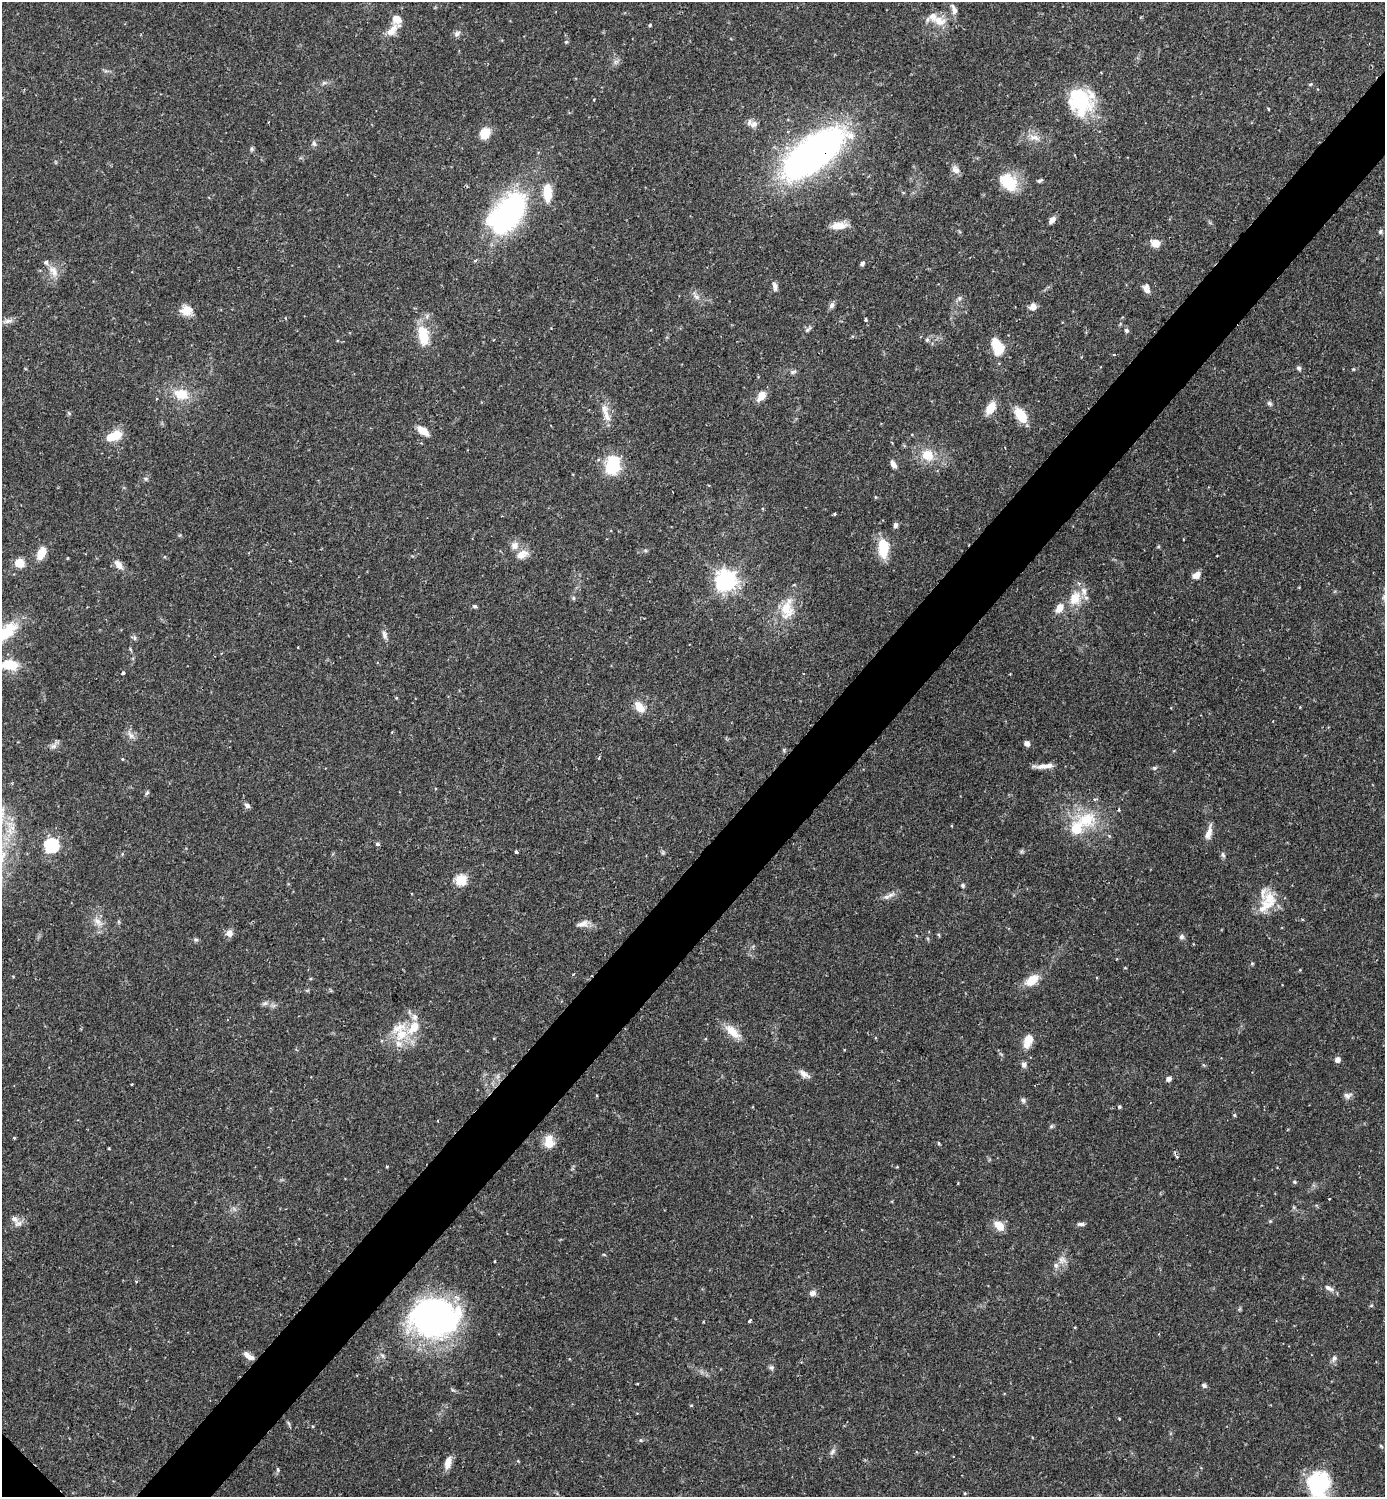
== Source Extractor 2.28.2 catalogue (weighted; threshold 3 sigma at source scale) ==
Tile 10 of 4 x 4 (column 2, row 3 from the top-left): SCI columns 1538-2920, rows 1497-2991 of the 5983 x 5982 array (HDU 1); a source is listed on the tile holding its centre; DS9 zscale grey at full resolution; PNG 1387 x 1499 px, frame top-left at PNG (2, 2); no overlay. Shown black and unused: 5% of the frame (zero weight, under 2 of 3 exposures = <1% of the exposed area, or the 3 px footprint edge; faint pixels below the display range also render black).
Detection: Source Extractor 2.28.2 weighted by HDU 2 'WHT'; one run over the whole footprint, this tile lists its part. Background 0.0719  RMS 0.0042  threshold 0.0191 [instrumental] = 3 sigma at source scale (4.5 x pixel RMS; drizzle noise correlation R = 1.50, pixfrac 1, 0.05/0.05 arcsec/px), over >= 5 px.
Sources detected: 167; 1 inside a brighter object's white glare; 2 cosmic-ray / hot-pixel residue — not listed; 11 inside a brighter listed object's ellipse — not listed separately; the other 153 listed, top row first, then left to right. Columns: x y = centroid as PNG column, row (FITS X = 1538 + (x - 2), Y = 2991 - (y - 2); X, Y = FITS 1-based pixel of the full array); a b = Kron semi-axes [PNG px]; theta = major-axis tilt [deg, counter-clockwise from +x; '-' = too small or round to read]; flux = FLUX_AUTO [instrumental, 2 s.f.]
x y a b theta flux
954 9 15 7 -69 2.3
939 21 20 13 -15 6.6
650 25 4 3 - 0.66
392 30 22 10 53 4.9
457 34 10 7 42 1.4
566 42 5 4 - 0.71
324 83 7 5 28 0.9
1310 84 5 4 - 0.48
1081 101 29 27 -74 29
754 124 11 8 22 2.2
485 133 12 10 56 6.6
1034 137 18 8 -11 3.7
314 143 8 5 -63 1
252 149 7 4 -90 0.68
813 154 40 15 37 350
956 170 12 9 -50 2.2
1040 181 8 4 29 0.75
1008 182 23 16 -47 14
547 193 19 9 -88 10
508 213 41 22 53 100
1052 220 9 6 50 2.1
839 225 19 8 3 5
1380 232 7 5 77 0.82
1155 243 8 7 - 5.1
862 263 6 5 - 0.95
53 271 17 9 -67 3.9
775 286 11 6 -79 1.7
1146 289 11 7 -76 2.3
696 297 9 6 -48 1.7
959 298 6 5 - 0.92
832 305 9 6 58 1.5
1033 306 9 8 - 2.6
186 310 14 12 8 5.3
865 320 3 3 - 1.2
8 321 12 6 9 1.8
808 329 11 5 40 1.1
1126 330 6 5 - 0.94
423 336 25 12 -78 11
927 340 6 5 - 0.72
997 346 19 12 -64 10
1114 355 3 2 - 0.63
1299 368 7 5 -70 0.97
1353 369 4 3 - 0.36
793 372 9 5 21 1
181 394 20 14 -13 9.1
761 395 10 7 55 5.6
1269 403 7 6 - 0.91
991 408 13 8 59 6.5
606 415 20 8 -65 4.2
1021 415 12 7 -57 14
423 431 14 7 -37 4.6
114 436 18 9 21 8.6
928 455 14 12 -31 8
893 464 9 5 -56 2.4
613 465 22 16 78 16
145 479 7 5 -21 0.78
875 497 5 3 - 0.39
835 514 4 3 - 0.6
895 525 6 5 - 1.2
515 545 11 10 - 2.9
883 548 19 9 -87 13
41 553 16 9 67 5.1
521 555 15 9 28 4.4
19 563 5 5 - 18
118 565 15 8 -52 2.9
1196 575 10 7 28 2.8
726 581 7 7 - 260
573 598 6 4 -90 0.59
1075 598 22 15 65 8.8
475 606 6 5 - 0.74
787 609 26 17 -88 11
384 635 13 6 -73 1.7
134 638 7 4 89 0.79
10 665 19 11 -2 11
123 673 4 3 - 1.5
639 707 12 7 -53 6.8
1272 721 3 2 - 0.27
131 735 12 6 -54 2
1027 743 5 4 - 2.6
54 746 9 6 16 1.7
598 758 5 3 - 0.44
122 759 4 4 - 0.38
1043 766 25 6 1 3.6
1154 768 5 5 - 0.66
147 793 6 5 - 0.72
247 805 8 5 -41 1.3
1087 819 30 23 7 19
1076 829 6 6 - 20
1209 833 18 7 74 3.4
378 844 4 4 - 1.1
51 845 7 6 - 64
516 852 3 3 - 0.9
1223 855 8 5 -70 0.92
461 880 6 6 - 29
963 885 5 5 - 0.87
890 895 13 5 28 2
1268 904 27 16 8 10
98 921 14 8 -45 3.2
582 924 15 7 19 2.6
229 933 9 8 - 2.6
939 935 6 3 -71 0.46
1181 937 7 7 - 1.1
196 940 6 4 -1 0.7
1252 963 4 4 - 0.5
1032 980 19 10 36 6.5
265 1003 8 5 30 0.99
415 1017 10 8 90 2.1
732 1032 24 10 -43 6.3
401 1034 21 16 53 12
1028 1041 15 8 69 6.3
1338 1060 5 5 - 2.2
1024 1065 8 6 -78 1.4
804 1074 17 7 -32 2.5
498 1076 7 4 72 0.95
1169 1079 6 5 - 1.5
132 1084 2 2 - 0.42
1347 1096 11 8 10 1.6
1023 1100 7 6 - 1
1119 1107 4 4 - 0.71
1234 1115 5 4 - 0.52
438 1121 3 2 - 0.36
1051 1126 6 5 - 0.69
14 1138 4 3 - 0.35
549 1142 16 11 90 6.2
939 1143 4 3 - 0.52
1177 1157 5 4 - 0.52
387 1167 3 3 - 0.49
1294 1182 5 4 - 0.65
15 1219 12 8 -54 2.4
1270 1221 5 4 - 0.44
1081 1224 10 5 3 1.1
999 1226 14 9 -45 5.1
1062 1260 11 10 - 2.7
494 1261 3 2 - 0.4
136 1281 4 3 - 0.41
1329 1288 13 6 -30 2.1
813 1293 7 6 - 2
1371 1305 5 3 - 0.46
434 1317 39 31 3 160
750 1321 4 3 - 1.1
248 1356 15 6 -34 2.8
1334 1358 9 6 64 1.5
771 1367 7 6 - 0.94
1204 1385 7 6 - 0.9
691 1405 5 3 - 0.37
1119 1418 3 3 - 0.4
288 1423 7 4 -70 0.65
641 1440 6 5 - 0.69
1381 1446 6 3 -45 0.47
832 1451 10 6 46 1.3
448 1463 15 7 76 3.9
1321 1484 31 25 -28 24
965 1493 5 3 - 0.38
Overlapping masked pixels (flux is a lower limit): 2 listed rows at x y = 813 154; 434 1317
Isophote crosses this tile's border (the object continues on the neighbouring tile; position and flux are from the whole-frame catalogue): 1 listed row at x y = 10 665
Unlisted compact peaks at least as high as the median listed source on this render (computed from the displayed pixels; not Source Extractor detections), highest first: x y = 278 1470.